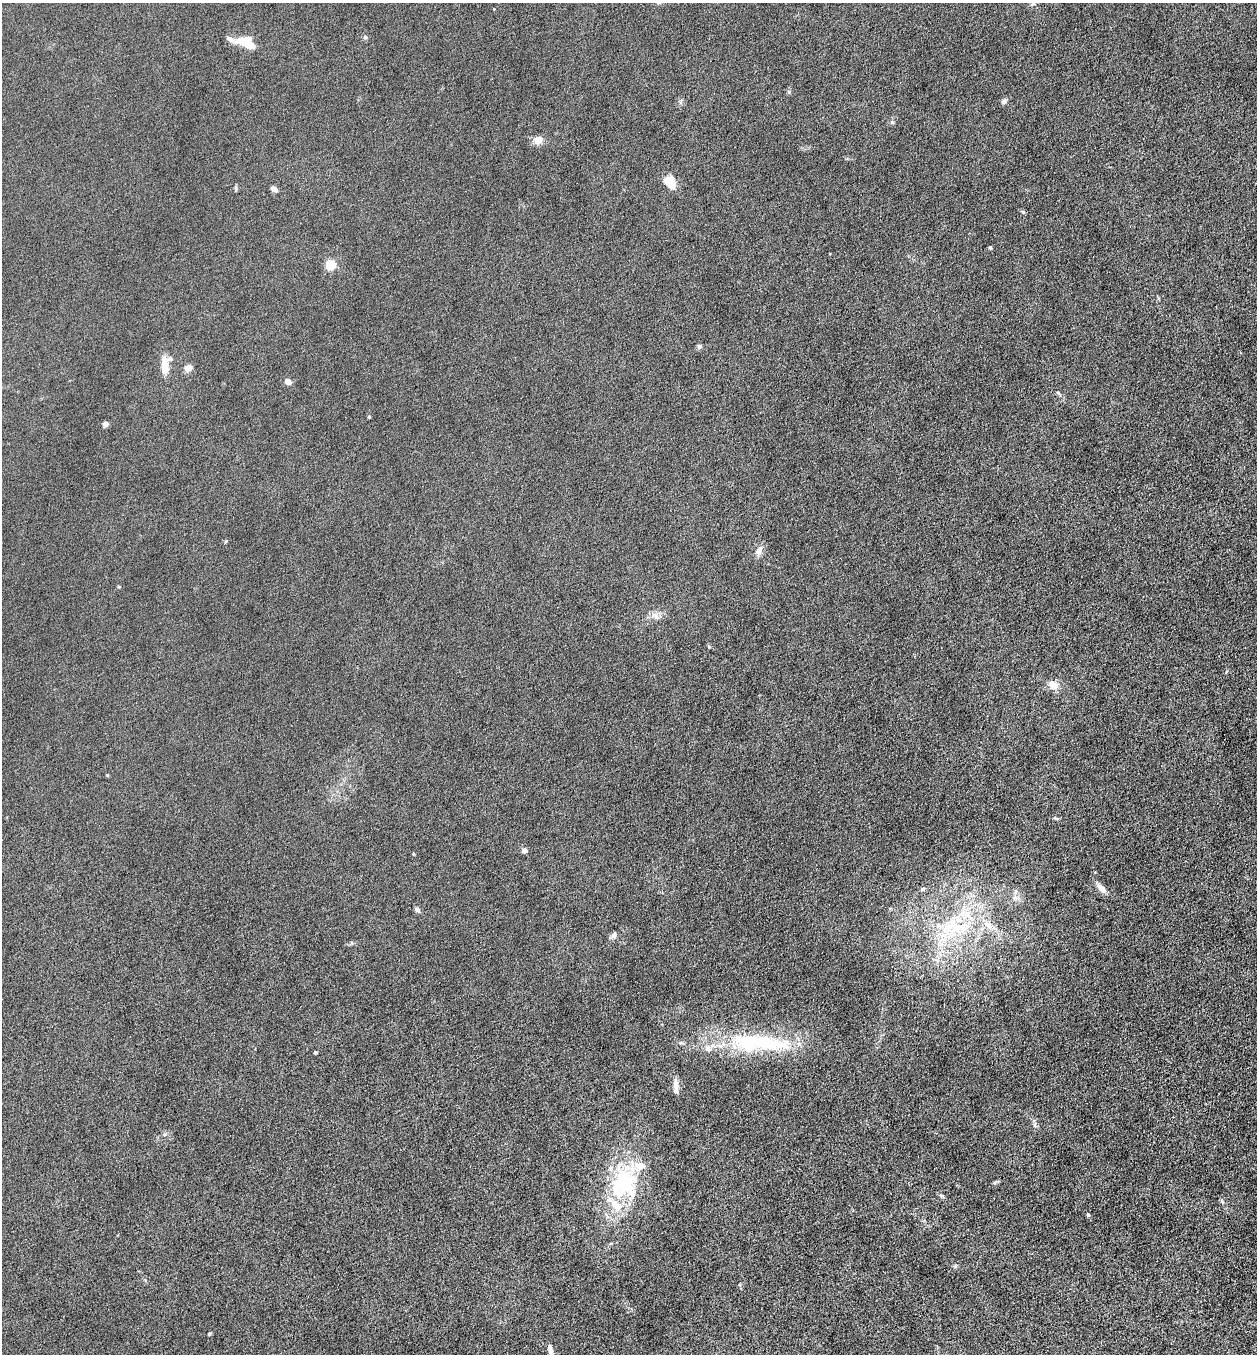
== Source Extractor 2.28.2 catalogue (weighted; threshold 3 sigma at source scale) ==
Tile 6 of 4 x 4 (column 2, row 2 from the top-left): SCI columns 1396-2650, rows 2707-4058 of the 5429 x 5413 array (HDU 1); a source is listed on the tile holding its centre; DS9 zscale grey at full resolution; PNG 1259 x 1356 px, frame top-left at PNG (2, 3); no overlay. Nothing masked; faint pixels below the display range render black.
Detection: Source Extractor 2.28.2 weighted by HDU 2 'WHT'; one run over the whole footprint, this tile lists its part. Background 0.0481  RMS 0.0055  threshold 0.0225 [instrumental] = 3 sigma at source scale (4.09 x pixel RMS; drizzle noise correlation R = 1.36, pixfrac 0.8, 0.05/0.05 arcsec/px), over >= 5 px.
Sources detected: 51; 1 inside a brighter object's white glare — not listed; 9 inside a brighter listed object's ellipse — not listed separately; the other 41 listed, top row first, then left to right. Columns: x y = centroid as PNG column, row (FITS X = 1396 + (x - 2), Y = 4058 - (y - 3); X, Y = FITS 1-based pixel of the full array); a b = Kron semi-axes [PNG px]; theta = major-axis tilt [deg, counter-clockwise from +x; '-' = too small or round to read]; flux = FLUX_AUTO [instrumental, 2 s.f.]
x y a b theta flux
1033 3 7 6 - 1.2
365 37 5 5 - 0.83
243 42 17 10 -20 8.6
1004 101 8 6 44 1.5
892 122 6 5 - 0.85
539 140 9 7 33 4.9
670 182 16 12 -56 7.2
274 189 8 5 -36 2.3
1023 212 6 5 - 0.73
990 247 5 4 - 0.65
330 265 5 5 - 31
699 346 6 5 - 1.3
165 366 21 8 -87 6.3
188 368 8 6 36 4
288 382 7 6 - 2.9
1058 393 7 4 -45 0.75
369 417 5 3 - 0.47
105 424 4 4 - 4.5
759 551 13 8 62 3.3
655 615 13 7 -36 2.7
1053 685 14 11 -33 4.7
1056 818 6 4 -1 0.7
524 850 4 4 - 4.3
413 853 3 3 - 0.49
1101 888 15 6 -47 3.7
923 889 6 5 - 0.75
1015 898 8 7 - 2.4
417 910 7 5 -39 1.5
967 915 16 16 - 12
988 925 13 9 -37 4.8
949 929 24 18 -54 19
614 935 8 6 73 1.8
759 1042 96 19 -5 54
315 1052 4 3 - 1.1
675 1084 15 7 -90 3.2
1035 1125 8 4 -90 1.2
623 1183 41 34 72 51
1222 1201 6 5 - 0.83
1088 1214 5 4 - 0.6
209 1334 4 4 - 0.6
550 1350 11 5 -82 2.5
Isophote crosses this tile's border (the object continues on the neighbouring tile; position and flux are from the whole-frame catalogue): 1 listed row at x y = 1033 3
Unlisted compact peaks at least as high as the median listed source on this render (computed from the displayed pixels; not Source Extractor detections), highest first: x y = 226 541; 789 92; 955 1266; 942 1196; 709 647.